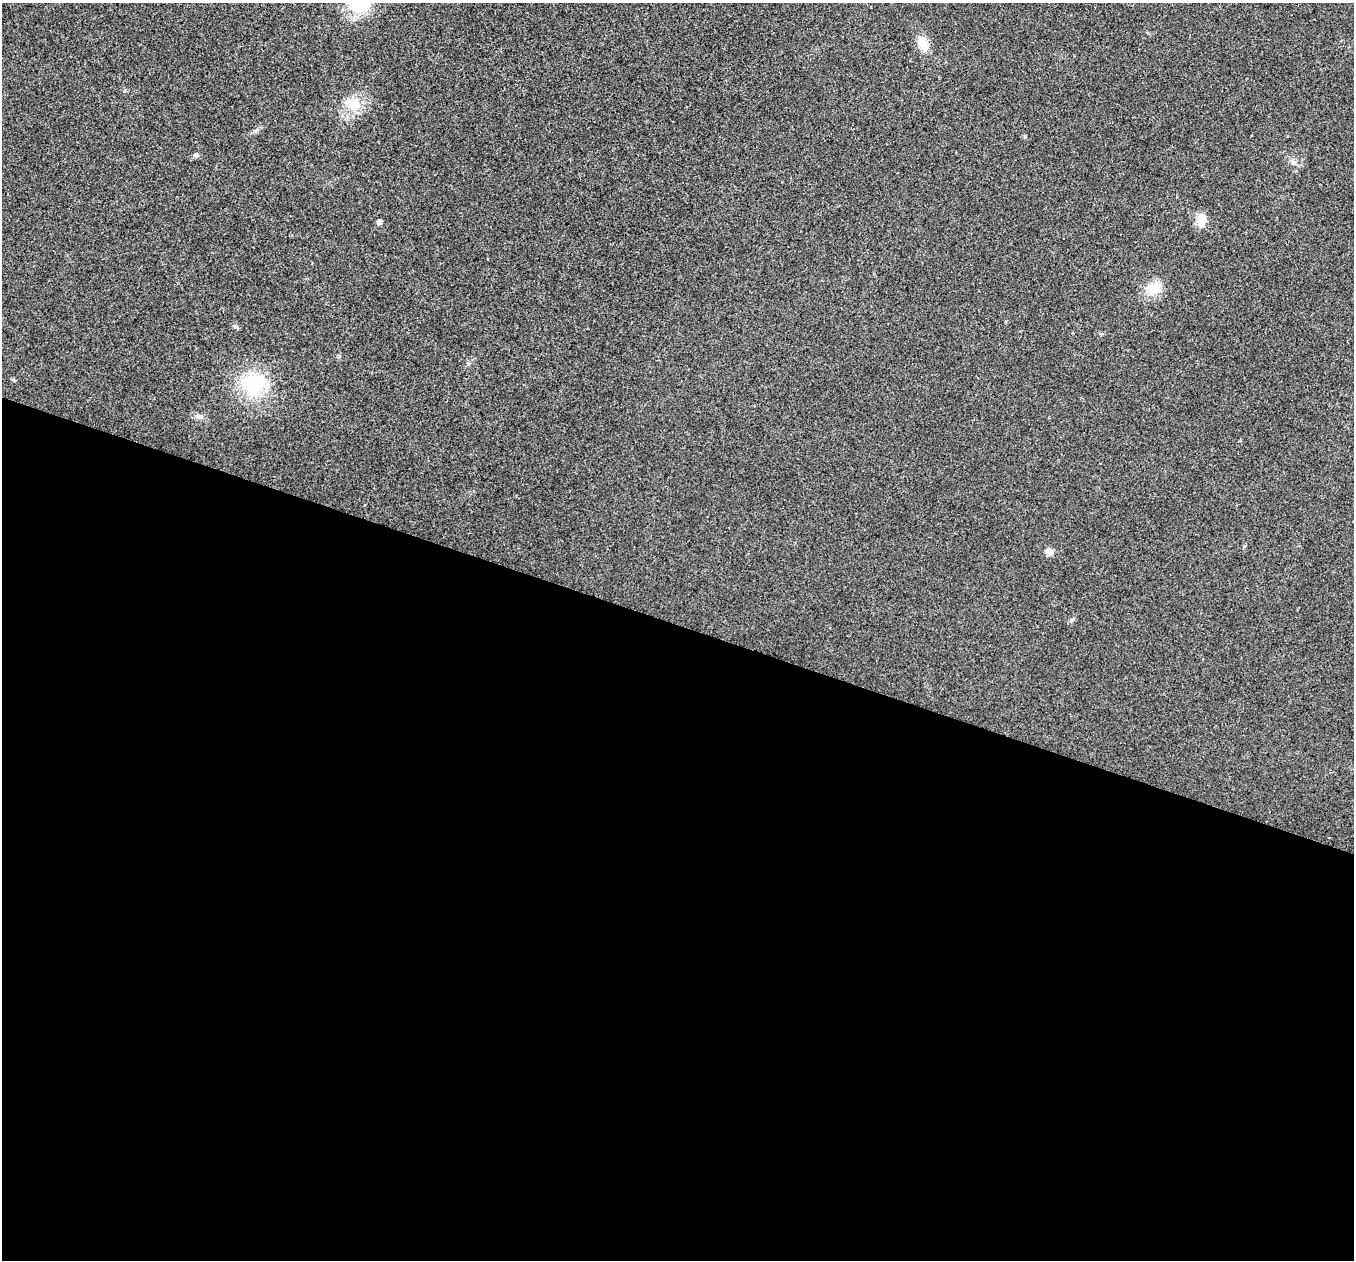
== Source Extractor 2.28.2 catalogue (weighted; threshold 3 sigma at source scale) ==
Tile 14 of 4 x 4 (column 2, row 4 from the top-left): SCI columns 1355-2706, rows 136-1393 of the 5417 x 5431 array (HDU 1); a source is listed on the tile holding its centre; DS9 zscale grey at full resolution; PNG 1356 x 1262 px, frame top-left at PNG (2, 3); no overlay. Shown black and unused: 51% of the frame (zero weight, under 3 of 4 exposures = <1% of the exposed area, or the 3 px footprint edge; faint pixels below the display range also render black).
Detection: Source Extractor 2.28.2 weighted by HDU 2 'WHT'; one run over the whole footprint, this tile lists its part. Background 0.0223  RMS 0.0052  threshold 0.0234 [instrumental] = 3 sigma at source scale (4.5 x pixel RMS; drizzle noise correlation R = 1.50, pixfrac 1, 0.05/0.05 arcsec/px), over >= 5 px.
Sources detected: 12; all 12 listed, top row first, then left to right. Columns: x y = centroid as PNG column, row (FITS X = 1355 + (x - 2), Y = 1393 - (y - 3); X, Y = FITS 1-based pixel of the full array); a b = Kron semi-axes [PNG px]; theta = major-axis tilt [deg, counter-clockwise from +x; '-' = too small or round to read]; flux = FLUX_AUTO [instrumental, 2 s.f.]
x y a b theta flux
359 3 28 24 22 28
923 44 19 11 -65 6.3
354 104 16 12 -26 11
195 155 6 6 - 1.3
1294 162 8 5 85 1.4
1201 220 16 12 88 5.5
379 222 5 5 - 2
1154 288 17 14 18 9.8
14 380 5 4 - 0.65
253 384 31 28 8 29
200 417 8 5 10 1.4
1049 552 11 7 -28 2.4
Isophote crosses this tile's border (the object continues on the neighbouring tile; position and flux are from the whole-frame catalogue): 1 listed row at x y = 359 3
Unlisted compact peaks at least as high as the median listed source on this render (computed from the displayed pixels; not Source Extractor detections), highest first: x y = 1073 619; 236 327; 1025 137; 468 364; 254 131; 124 91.